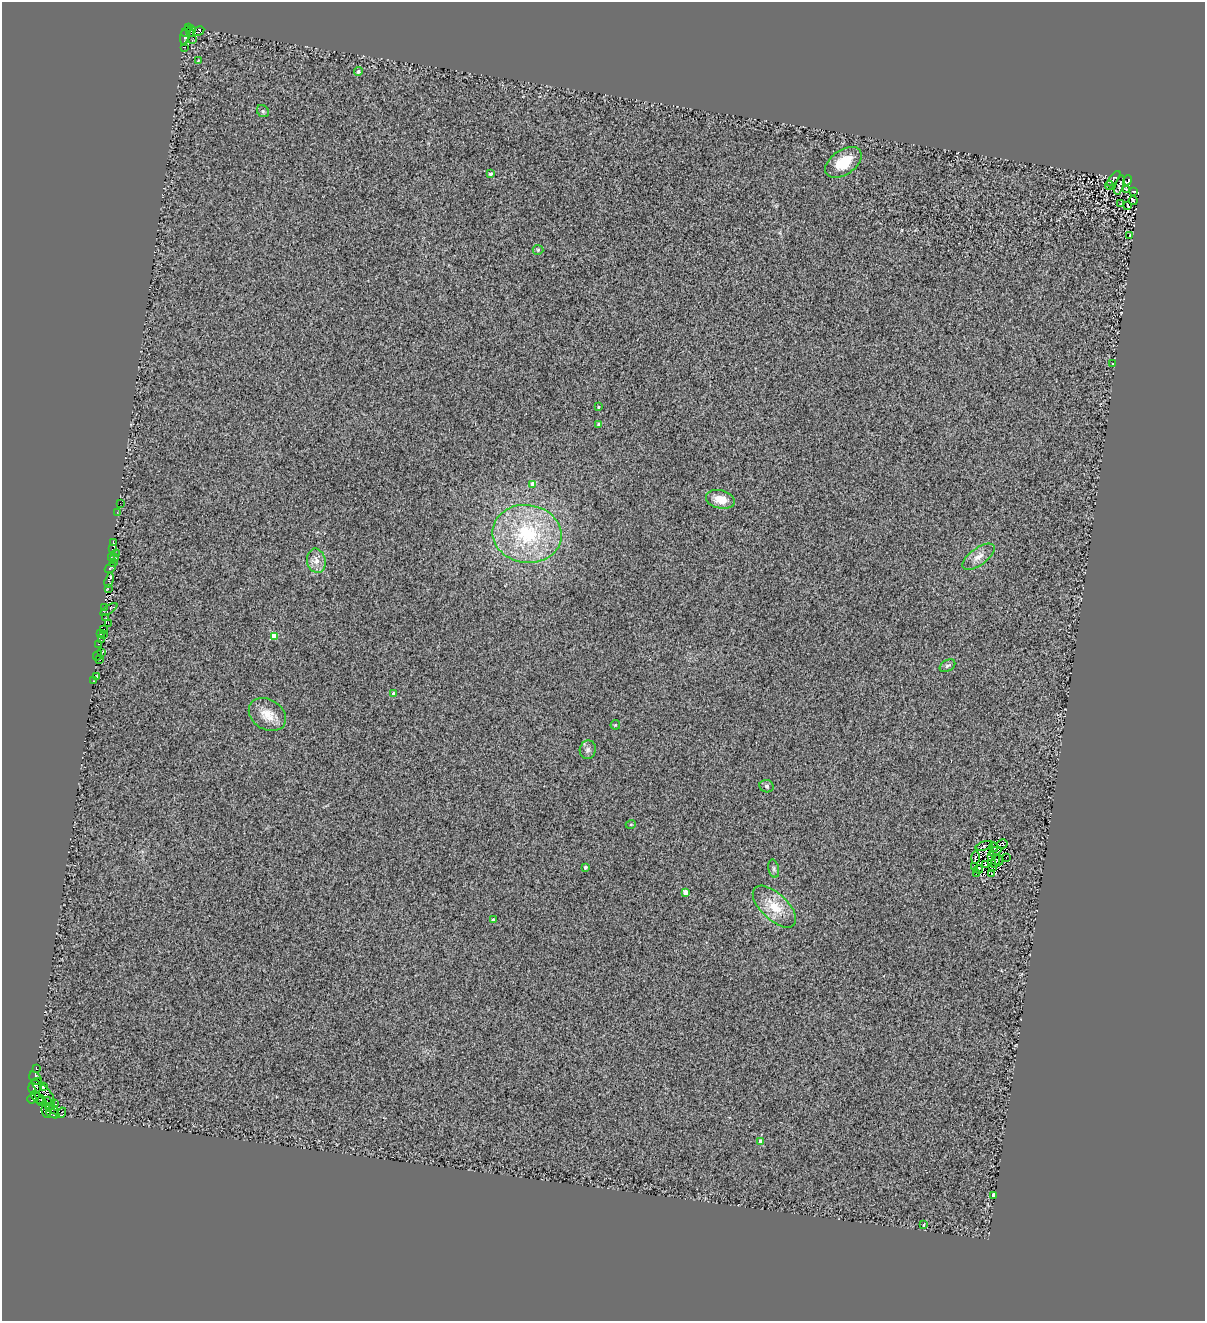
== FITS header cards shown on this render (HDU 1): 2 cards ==
NAXIS1  =                 1203
NAXIS2  =                 1319

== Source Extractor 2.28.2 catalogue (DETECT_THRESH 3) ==
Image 1203 x 1319 px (HDU 1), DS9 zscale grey, 1 PNG px = 1 image px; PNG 1207 x 1323 px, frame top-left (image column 1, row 1319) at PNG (2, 2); each listed source drawn as its Kron ellipse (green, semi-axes under 4 px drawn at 4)
Background 0.238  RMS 0.49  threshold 1.47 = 3 sigma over >= 5 px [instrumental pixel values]
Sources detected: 110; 9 with non-positive FLUX_AUTO (blend fragments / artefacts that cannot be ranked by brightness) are neither listed nor drawn; the other 101 listed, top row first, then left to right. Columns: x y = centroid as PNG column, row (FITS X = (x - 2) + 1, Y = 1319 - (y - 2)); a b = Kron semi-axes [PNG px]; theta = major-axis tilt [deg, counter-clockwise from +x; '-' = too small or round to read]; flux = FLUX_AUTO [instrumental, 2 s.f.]
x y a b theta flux
188 27 3 2 - 340
186 31 6 2 48 110
191 31 6 2 72 320
199 31 6 4 29 60
184 37 8 3 86 700
192 40 3 2 - 79
184 47 3 2 - 25
198 61 4 3 - 28
358 72 4 4 - 92
263 111 6 5 - 56
843 162 20 12 34 790
491 174 3 3 - 82
1114 179 9 3 52 38
1127 180 5 2 - 140
1109 185 4 4 - 70
1119 185 10 3 74 70
1127 189 4 2 - 36
1133 191 3 2 - 32
1133 201 4 2 - 52
1121 204 3 2 - 26
1128 205 3 2 - 58
1130 236 3 2 - 170
538 250 5 5 - 47
1112 364 3 2 - 44
598 407 3 3 - 29
599 424 4 4 - 80
533 484 4 4 - 430
720 499 15 9 -13 440
120 503 2 2 - 14
117 512 2 2 - 18
527 534 35 29 -8 2800
113 543 3 3 - 120
113 549 3 2 - 490
116 553 2 2 - 710
111 557 2 2 - 28
978 557 19 8 36 300
114 558 3 2 - 41
316 561 12 9 -79 290
113 563 4 2 - 130
110 568 6 3 31 290
109 580 8 3 73 1500
108 589 3 2 - 46
104 607 2 2 - 750
109 609 10 4 33 880
106 618 2 2 - 24
108 623 3 2 - 120
103 629 4 3 - 2000
100 633 3 2 - 46
104 635 2 2 - 22
274 636 4 4 - 870
101 640 2 2 - 110
99 645 4 2 - 180
102 652 3 2 - 48
98 655 6 3 64 630
100 660 3 2 - 36
947 666 8 5 30 77
97 676 3 3 - 89
93 681 3 2 - 50
394 694 4 3 - 230
267 715 20 15 -32 520
615 725 5 4 - 39
588 750 9 8 - 120
766 786 7 6 - 71
631 824 5 3 - 27
1002 844 5 4 - 17
984 846 9 3 16 39
994 847 5 2 - 53
995 851 7 2 27 38
975 857 6 4 88 5.7
992 857 3 2 - 20
1006 858 2 2 - 18
999 860 5 3 - 18
995 861 7 2 75 28
985 864 3 3 - 25
974 866 3 2 - 50
585 867 4 3 - 96
993 868 4 2 - 26
774 869 9 5 -78 72
978 869 4 3 - 37
976 874 3 2 - 26
992 874 2 2 - 28
685 892 4 4 - 300
774 907 27 13 -43 790
493 920 3 3 - 92
36 1069 3 3 - 940
36 1078 8 5 -49 4700
35 1086 8 6 59 2600
43 1087 4 3 - 3800
44 1092 16 5 -49 4000
37 1098 8 4 -48 1500
32 1099 4 2 - 1400
42 1101 5 2 - 1200
48 1104 7 3 -81 1800
55 1104 3 2 - 560
52 1109 7 3 -35 3300
46 1111 7 3 -79 2100
62 1113 5 3 - 80
53 1114 7 4 -23 1500
760 1141 4 3 - 260
993 1195 4 3 - 950
924 1225 3 3 - 87
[9 non-positive-flux detections neither listed nor drawn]